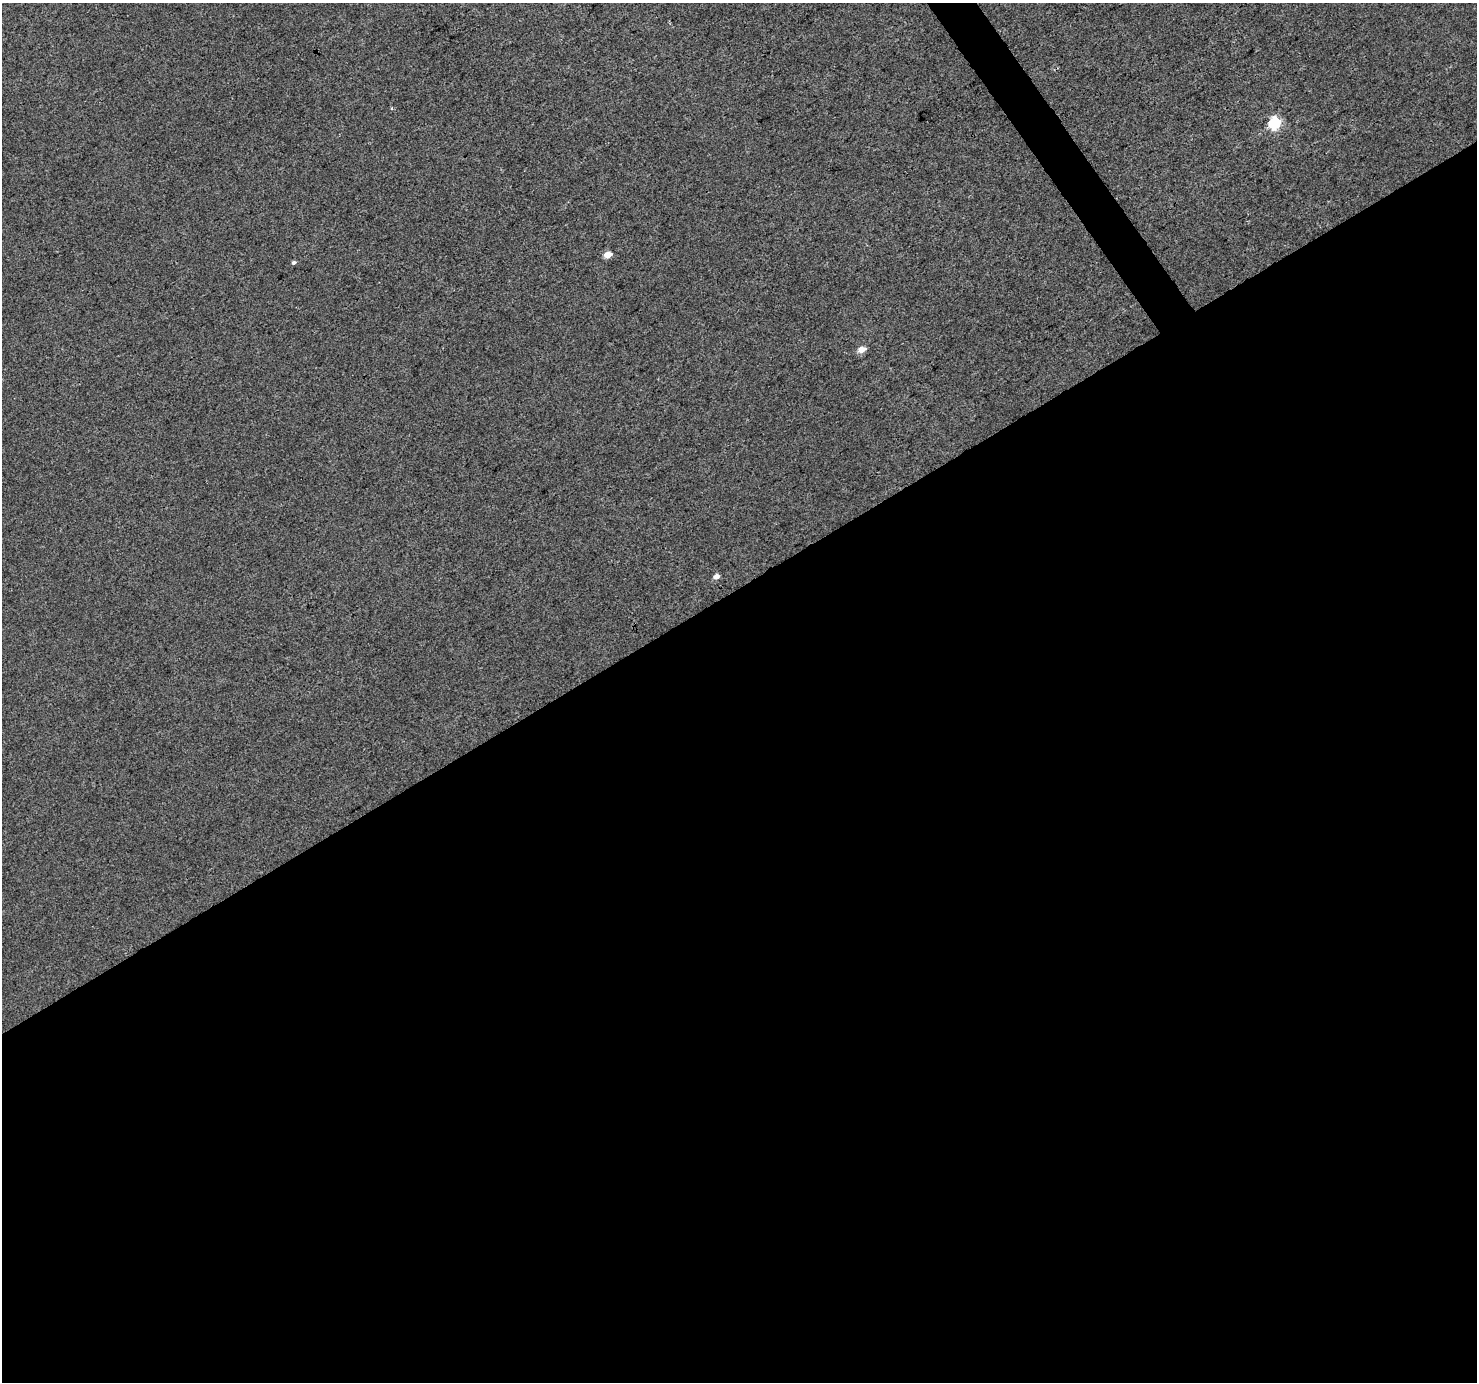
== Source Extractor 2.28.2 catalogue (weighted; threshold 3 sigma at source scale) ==
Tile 15 of 4 x 4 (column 3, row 4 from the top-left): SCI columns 2956-4430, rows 184-1563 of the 5906 x 5822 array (HDU 1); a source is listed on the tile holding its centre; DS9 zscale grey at full resolution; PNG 1479 x 1384 px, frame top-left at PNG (2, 3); no overlay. Shown black and unused: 58% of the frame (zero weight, under 3 of 4 exposures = <1% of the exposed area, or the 3 px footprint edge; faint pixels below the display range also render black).
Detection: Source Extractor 2.28.2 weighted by HDU 2 'WHT'; one run over the whole footprint, this tile lists its part. Background 0.0157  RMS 0.0043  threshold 0.0192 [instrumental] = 3 sigma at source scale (4.5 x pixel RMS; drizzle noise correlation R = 1.50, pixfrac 1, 0.0396/0.0396 arcsec/px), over >= 5 px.
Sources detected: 5; all 5 listed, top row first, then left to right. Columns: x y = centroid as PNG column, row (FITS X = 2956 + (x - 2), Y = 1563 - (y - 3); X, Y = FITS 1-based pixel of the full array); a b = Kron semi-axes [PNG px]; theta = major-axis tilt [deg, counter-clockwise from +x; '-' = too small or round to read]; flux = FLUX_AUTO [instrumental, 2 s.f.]
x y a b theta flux
1275 123 6 6 - 50
607 255 5 4 - 6.7
294 262 5 4 - 0.87
861 349 5 4 - 6.2
716 576 5 4 - 3